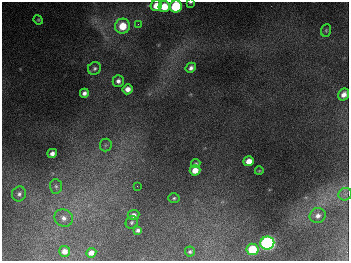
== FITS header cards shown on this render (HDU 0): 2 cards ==
NAXIS1  =                  347
NAXIS2  =                  259

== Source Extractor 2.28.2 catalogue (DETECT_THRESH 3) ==
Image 347 x 259 px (HDU 0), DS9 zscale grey, 1 PNG px = 1 image px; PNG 351 x 263 px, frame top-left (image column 1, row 259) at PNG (2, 2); each listed source drawn as its Kron ellipse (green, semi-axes under 4 px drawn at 4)
Background 675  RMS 52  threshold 155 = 3 sigma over >= 5 px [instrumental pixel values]
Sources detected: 35; all 35 listed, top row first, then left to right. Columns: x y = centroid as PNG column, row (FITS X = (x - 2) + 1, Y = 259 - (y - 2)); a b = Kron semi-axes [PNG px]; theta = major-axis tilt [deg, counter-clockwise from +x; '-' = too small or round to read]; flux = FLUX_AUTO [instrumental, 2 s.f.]
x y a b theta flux
190 2 4 2 - 3.3e+03
156 5 6 5 - 4.4e+04
176 6 6 6 - 2.6e+05
164 7 6 5 - 6.5e+04
38 20 5 4 - 4.0e+03
138 24 4 4 - 4.3e+03
122 26 7 7 - 8.1e+04
326 30 6 5 - 5.4e+03
94 68 7 6 - 8.9e+03
191 68 5 4 - 1.2e+04
118 81 6 5 - 1.2e+04
127 89 5 5 - 2.2e+04
84 93 4 4 - 1.3e+04
344 94 6 5 - 2.0e+04
106 145 6 6 - 7.7e+03
52 153 5 4 - 1.5e+04
249 161 5 5 - 3.4e+04
196 164 4 4 - 5.1e+03
195 170 5 5 - 3.7e+04
259 171 4 3 - 2.5e+03
56 186 7 6 - 1.0e+04
137 186 2 2 - 1.6e+03
19 194 7 7 - 1.1e+04
345 194 7 6 - 9.5e+03
174 198 5 5 - 5.5e+03
133 215 6 5 - 1.2e+04
318 216 8 7 - 1.6e+04
64 218 9 8 - 2.0e+04
132 222 6 5 - 5.8e+03
138 230 4 4 - 8.6e+03
267 243 7 6 - 1.1e+06
252 249 6 5 - 1.2e+05
65 251 5 5 - 1.9e+04
190 252 5 5 - 5.8e+03
91 253 5 4 - 2.0e+04
At the frame edge (FLAGS 8, measured only in part): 2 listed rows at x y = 190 2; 176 6